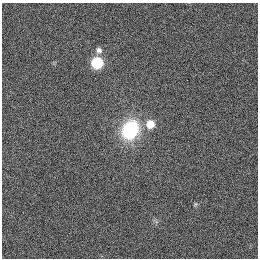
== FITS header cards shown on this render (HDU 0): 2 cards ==
NAXIS1  =                  256
NAXIS2  =                  256

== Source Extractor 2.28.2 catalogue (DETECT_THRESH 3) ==
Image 256 x 256 px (HDU 0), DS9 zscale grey, 1 PNG px = 1 image px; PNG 260 x 260 px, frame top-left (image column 1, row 256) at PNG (2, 3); no overlay
Background 1130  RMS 5.2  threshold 15.6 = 3 sigma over >= 5 px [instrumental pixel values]
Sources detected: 5; all 5 listed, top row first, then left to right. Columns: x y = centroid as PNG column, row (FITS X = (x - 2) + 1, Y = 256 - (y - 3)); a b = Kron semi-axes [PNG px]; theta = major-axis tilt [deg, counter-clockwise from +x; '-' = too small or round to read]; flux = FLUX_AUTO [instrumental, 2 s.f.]
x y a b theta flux
99 50 8 7 - 1400
97 63 8 7 - 18000
150 124 9 9 - 5100
130 130 21 17 62 25000
195 204 6 4 71 420